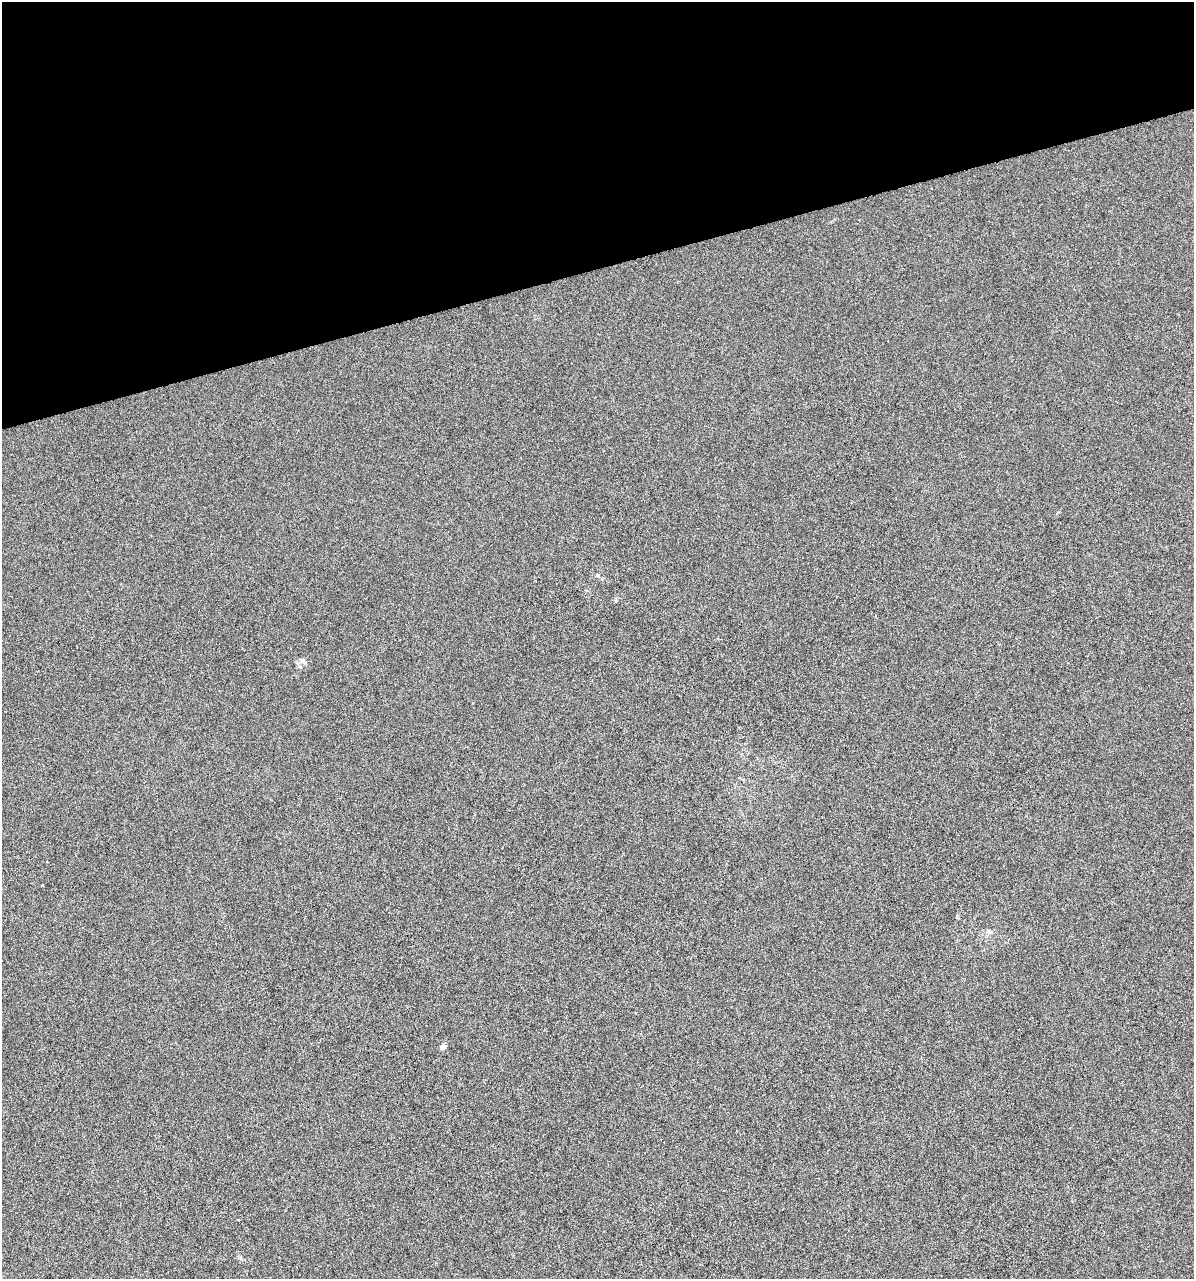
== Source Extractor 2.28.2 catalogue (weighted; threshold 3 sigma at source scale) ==
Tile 3 of 4 x 4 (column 3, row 1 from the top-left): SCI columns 2477-3668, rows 3831-5107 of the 4903 x 5108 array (HDU 1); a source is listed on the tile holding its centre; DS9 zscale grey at full resolution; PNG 1196 x 1281 px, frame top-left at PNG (2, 2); no overlay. Shown black and unused: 21% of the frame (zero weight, under 3 of 6 exposures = <1% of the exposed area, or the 3 px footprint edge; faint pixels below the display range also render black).
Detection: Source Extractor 2.28.2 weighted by HDU 2 'WHT'; one run over the whole footprint, this tile lists its part. Background 4.23e-04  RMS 0.0027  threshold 0.0109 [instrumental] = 3 sigma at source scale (4.09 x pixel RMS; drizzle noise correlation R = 1.36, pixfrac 0.8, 0.0396/0.0396 arcsec/px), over >= 5 px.
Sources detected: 5; all 5 listed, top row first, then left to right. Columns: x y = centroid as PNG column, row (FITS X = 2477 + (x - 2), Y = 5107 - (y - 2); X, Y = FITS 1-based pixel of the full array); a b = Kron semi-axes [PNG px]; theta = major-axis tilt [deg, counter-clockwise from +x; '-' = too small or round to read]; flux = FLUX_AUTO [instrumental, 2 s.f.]
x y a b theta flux
598 575 5 4 - 0.32
302 661 8 7 - 0.88
42 885 3 2 - 0.2
989 932 7 4 -19 0.47
442 1047 8 6 25 0.6